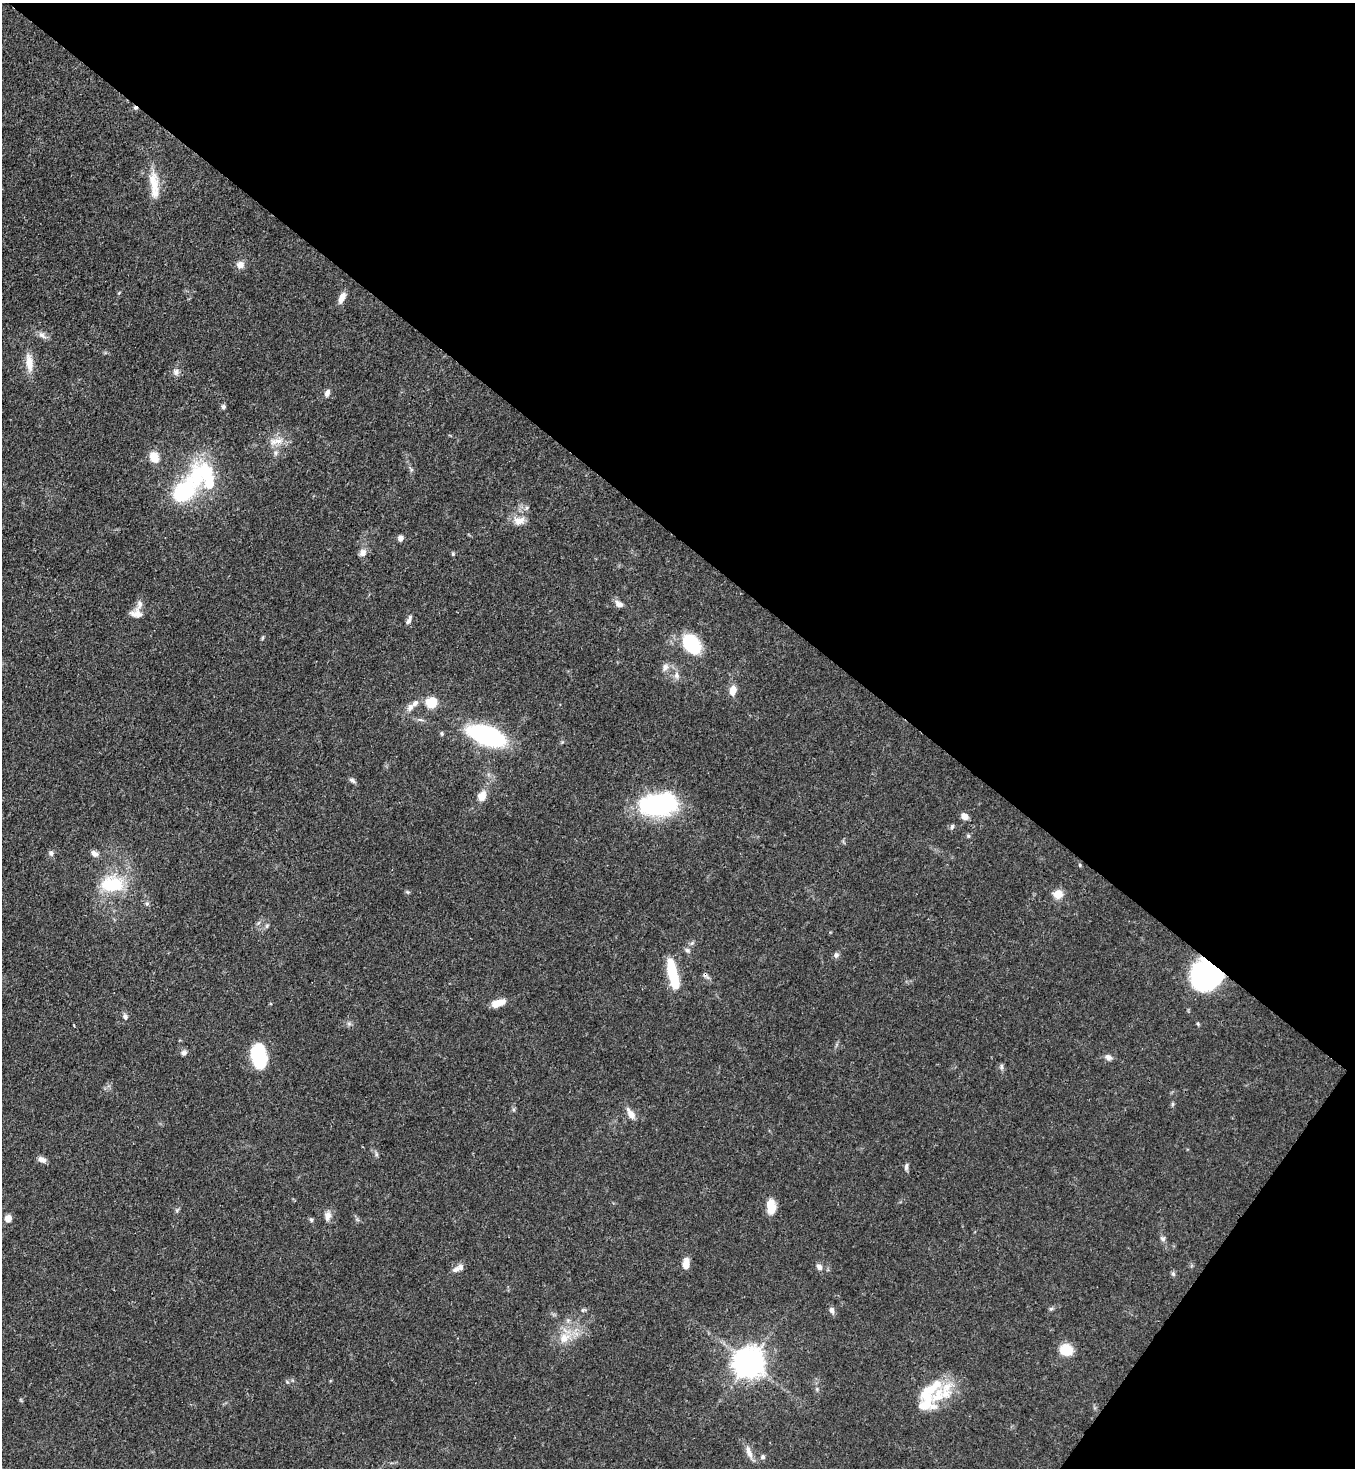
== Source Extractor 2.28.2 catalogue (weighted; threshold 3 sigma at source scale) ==
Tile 8 of 4 x 4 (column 4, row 2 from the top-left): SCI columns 4424-5776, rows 2990-4455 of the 6001 x 5979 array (HDU 1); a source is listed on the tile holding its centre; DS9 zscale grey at full resolution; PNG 1357 x 1470 px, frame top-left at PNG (2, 3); no overlay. Shown black and unused: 40% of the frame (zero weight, under 3 of 4 exposures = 7% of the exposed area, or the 3 px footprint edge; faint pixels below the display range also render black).
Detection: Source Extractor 2.28.2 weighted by HDU 2 'WHT'; one run over the whole footprint, this tile lists its part. Background 0.0699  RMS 0.0036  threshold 0.0163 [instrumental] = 3 sigma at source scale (4.5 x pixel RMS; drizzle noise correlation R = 1.50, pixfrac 1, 0.05/0.05 arcsec/px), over >= 5 px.
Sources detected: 88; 1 inside a brighter object's white glare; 2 cosmic-ray / hot-pixel residue — not listed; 7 inside a brighter listed object's ellipse — not listed separately; the other 78 listed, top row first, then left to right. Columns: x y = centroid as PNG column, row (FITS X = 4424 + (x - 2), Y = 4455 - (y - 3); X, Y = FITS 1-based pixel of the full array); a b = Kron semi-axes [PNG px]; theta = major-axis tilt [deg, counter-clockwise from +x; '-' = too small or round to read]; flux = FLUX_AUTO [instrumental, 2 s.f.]
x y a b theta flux
154 186 26 13 83 7.2
240 265 9 9 - 2.3
119 293 4 4 - 0.36
342 298 14 6 64 2.7
42 335 12 6 -44 1.7
29 363 22 9 -83 5
176 372 9 9 - 1.7
327 393 9 6 69 1.5
223 406 7 6 - 0.76
278 441 15 7 2 3.2
276 453 7 5 62 0.87
154 457 12 9 -67 4.9
183 492 25 17 38 27
518 521 17 10 -14 3.4
400 538 7 6 - 1.3
363 553 10 8 56 2.1
453 554 5 5 - 0.48
619 604 11 7 -37 2
136 613 16 12 -2 3
408 622 9 6 53 1.3
262 638 6 4 71 0.43
692 644 21 14 -51 21
665 667 10 8 87 1.8
676 675 10 7 -89 1.7
733 690 11 7 78 3.5
432 702 8 8 - 11
410 707 11 7 59 1.8
486 735 23 11 -20 80
352 780 10 5 -31 0.93
482 796 12 9 62 3.6
658 804 39 22 8 46
964 816 7 6 - 2.5
952 826 7 4 63 0.73
968 836 6 4 73 0.48
51 853 7 7 - 1.1
94 854 10 7 -39 1.6
1080 865 5 4 - 0.43
112 884 31 20 -1 17
408 892 6 5 - 0.53
1058 894 10 9 - 4.4
147 904 6 5 - 0.69
267 926 7 5 61 0.67
692 943 5 5 - 0.67
687 950 8 6 -16 0.87
836 955 7 7 - 1.1
673 974 33 9 -77 16
1205 976 26 25 - 54
498 1003 16 7 15 4.5
125 1017 9 6 -79 1.2
349 1024 7 4 -19 0.71
1198 1024 6 3 -71 0.44
184 1053 7 7 - 1.1
259 1056 20 11 -78 29
1108 1057 9 7 -30 1.5
1002 1067 9 4 -86 0.78
1172 1104 6 4 88 0.51
630 1113 16 7 -57 2.7
376 1154 7 4 -72 0.65
42 1160 10 7 -25 1.7
906 1167 10 5 84 1
771 1207 15 9 -85 6
328 1216 13 8 86 2.1
8 1218 7 7 - 3
311 1220 6 4 -68 0.64
1163 1239 7 7 - 1
686 1264 11 6 82 3.9
819 1267 8 6 -60 1.5
456 1269 14 7 32 2.1
1173 1274 7 5 -69 0.72
1051 1309 7 4 19 0.58
583 1310 7 5 2 0.62
832 1310 9 6 -74 1.4
564 1338 17 12 40 6
1066 1350 12 10 -16 8.6
749 1363 9 9 - 550
938 1396 38 18 66 15
749 1452 19 7 -70 2.6
763 1457 6 6 - 0.83
Overlapping masked pixels (flux is a lower limit): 1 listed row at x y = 1205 976